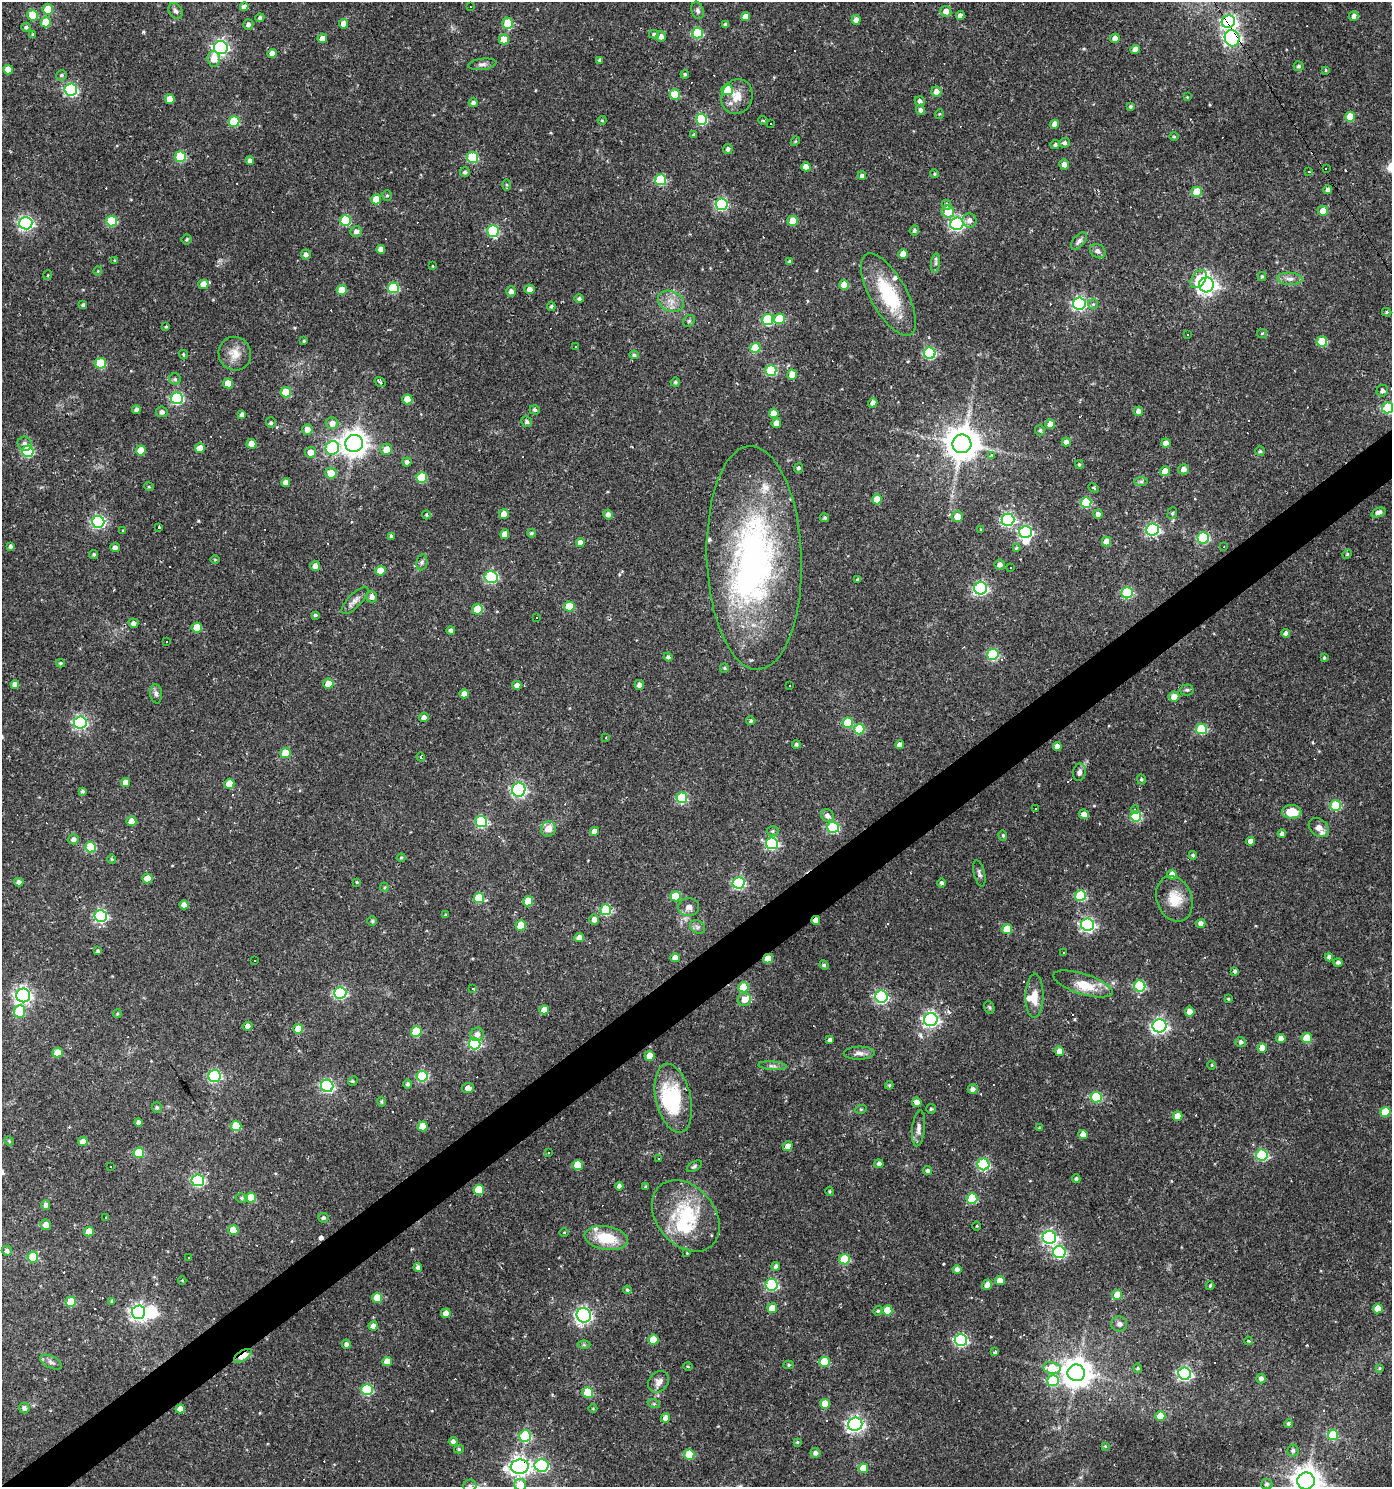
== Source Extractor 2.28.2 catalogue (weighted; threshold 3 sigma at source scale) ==
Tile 7 of 4 x 4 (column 3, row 2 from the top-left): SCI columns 2902-4291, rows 2970-4454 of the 5866 x 5938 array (HDU 1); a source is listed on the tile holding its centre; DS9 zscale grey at full resolution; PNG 1394 x 1489 px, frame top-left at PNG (2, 2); each listed source drawn as its Kron ellipse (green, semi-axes under 4 px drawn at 4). Shown black and unused: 3% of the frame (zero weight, under 2 of 3 exposures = <1% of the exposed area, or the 3 px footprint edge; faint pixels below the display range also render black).
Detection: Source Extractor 2.28.2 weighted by HDU 2 'WHT'; one run over the whole footprint, this tile lists its part. Background 0.0261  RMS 0.0044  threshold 0.0196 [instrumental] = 3 sigma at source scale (4.5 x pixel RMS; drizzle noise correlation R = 1.50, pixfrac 1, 0.0396/0.0396 arcsec/px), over >= 5 px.
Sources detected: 584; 4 inside a brighter object's white glare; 77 cosmic-ray / hot-pixel residue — neither listed nor drawn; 9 inside a brighter listed object's ellipse — not listed separately; the other 494 listed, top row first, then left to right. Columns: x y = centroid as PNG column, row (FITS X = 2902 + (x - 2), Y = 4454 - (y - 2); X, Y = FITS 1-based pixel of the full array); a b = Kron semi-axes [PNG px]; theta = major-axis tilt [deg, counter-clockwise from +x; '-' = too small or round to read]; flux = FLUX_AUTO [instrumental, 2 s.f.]
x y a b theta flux
244 7 4 4 - 2.1
470 7 3 2 - 0.28
48 9 5 5 - 8.5
698 10 9 6 -72 1.2
175 11 8 6 -57 1.6
946 11 5 5 - 2.8
33 15 5 5 - 16
960 16 4 4 - 2.3
1354 16 5 4 - 1.8
745 17 4 4 - 3.5
260 18 4 4 - 0.99
856 20 5 4 - 2.5
46 22 5 5 - 9.9
1228 22 7 6 - 85
508 23 6 5 - 14
344 24 5 4 - 4.6
248 25 5 5 - 1.6
725 25 4 3 - 1
26 27 5 4 - 0.89
697 33 5 5 - 26
33 34 4 4 - 0.61
654 34 5 4 - 0.81
661 37 5 5 - 2.2
322 38 5 4 - 3.6
1115 38 5 4 - 2.5
1232 38 8 7 - 120
504 39 5 5 - 8.1
221 48 7 6 - 120
1135 49 5 4 - 2.8
272 53 4 4 - 3
214 59 7 6 - 5
600 60 4 3 - 0.95
482 64 14 5 7 1.6
1299 66 5 5 - 0.82
8 70 5 5 - 5.5
1326 70 3 3 - 0.48
685 74 4 4 - 0.74
62 75 5 5 - 0.81
71 90 6 6 - 67
727 90 6 5 - 12
936 92 5 5 - 2.7
675 94 5 5 - 16
737 97 18 15 70 6.1
1187 97 3 3 - 0.3
170 99 5 5 - 5.5
920 101 5 5 - 1.6
473 103 5 4 - 1.3
1130 107 3 3 - 0.66
920 110 5 4 - 1.3
939 114 5 3 - 0.35
1350 117 5 5 - 12
702 119 5 5 - 34
602 120 4 4 - 0.38
763 120 5 3 - 0.48
234 121 5 5 - 21
771 124 3 2 - 0.32
1055 124 4 4 - 3
694 135 3 3 - 0.72
1174 137 5 3 - 0.45
795 141 5 4 - 0.45
1064 143 5 5 - 1.2
1055 145 4 4 - 0.9
728 149 5 4 - 1.2
180 157 5 5 - 26
473 157 5 5 - 30
250 161 4 4 - 1.5
1064 164 5 5 - 2
806 167 4 4 - 4
1326 168 2 2 - 0.39
1309 171 3 3 - 0.77
465 172 5 4 - 0.9
934 174 4 4 - 0.6
862 176 4 4 - 1.4
660 180 5 5 - 30
506 185 5 4 - 0.52
1328 190 4 4 - 1.7
1197 192 5 5 - 15
387 196 5 4 - 0.57
376 199 5 5 - 8.1
721 204 6 6 - 54
946 205 5 4 - 1.8
1323 211 5 5 - 4.8
948 212 6 6 - 8.4
969 220 7 7 - 2.5
112 221 5 5 - 23
345 221 5 5 - 25
793 221 5 5 - 6.1
26 223 6 6 - 91
957 224 6 6 - 91
914 230 5 4 - 0.94
493 231 6 5 - 41
356 232 6 5 - 1.6
186 239 5 5 - 0.68
1079 241 10 5 48 1.5
381 249 4 4 - 2.7
1098 251 8 6 -34 1.6
903 254 5 4 - 3.9
306 255 5 5 - 1.4
114 261 3 2 - 0.54
790 262 4 3 - 1.3
936 263 10 4 84 1.1
432 266 4 2 - 0.3
98 271 4 4 - 0.41
48 275 5 3 - 0.38
1262 277 4 4 - 0.6
1198 279 10 6 53 5.8
1290 279 12 6 -3 2.3
203 284 5 5 - 5.3
844 285 5 5 - 7.4
1206 285 7 7 - 180
393 288 5 5 - 28
529 289 5 5 - 2.5
342 290 5 5 - 8.1
511 291 5 5 - 1.9
888 294 46 18 -61 28
579 299 5 4 - 0.99
671 301 13 10 -23 4.3
1079 304 6 6 - 79
1093 304 5 5 - 0.82
83 305 4 4 - 0.78
551 306 4 4 - 0.7
1387 312 5 4 - 0.57
779 319 5 5 - 17
767 320 5 5 - 30
689 321 6 5 - 0.74
166 327 4 3 - 0.41
1262 333 5 4 - 0.51
1188 334 3 3 - 1.3
304 341 4 3 - 0.48
1322 341 5 5 - 15
575 347 3 2 - 0.32
755 348 5 5 - 15
930 353 6 5 - 45
235 354 17 16 - 5.7
183 355 5 3 - 0.49
634 355 4 4 - 0.8
101 363 5 5 - 24
771 370 5 5 - 27
792 375 5 5 - 5.1
175 379 6 5 - 0.79
380 382 6 3 -35 0.98
675 382 4 4 - 0.7
228 383 5 4 - 6.9
1382 391 6 5 - 1.7
286 392 5 5 - 14
177 398 6 6 - 54
407 399 5 5 - 8
873 403 5 4 - 1.9
1388 408 5 5 - 32
136 410 4 4 - 1.1
535 410 5 4 - 0.92
1139 411 4 4 - 2
162 412 6 5 - 1.5
774 413 5 4 - 6.3
242 415 4 4 - 1.7
527 422 5 5 - 1.1
271 423 5 5 - 0.8
332 423 6 6 - 3
776 423 5 4 - 2.7
1050 424 5 5 - 4.4
307 429 5 5 - 3.4
1040 430 5 5 - 0.84
1066 442 4 4 - 2.1
354 443 9 8 - 440
1166 443 4 4 - 3.2
25 444 7 7 - 1.8
251 444 5 5 - 5
962 444 9 9 - 940
200 448 5 4 - 6.1
332 448 7 6 - 50
386 449 6 5 - 4.4
28 451 6 5 - 36
141 451 5 5 - 8.8
1260 451 5 5 - 0.73
311 452 5 5 - 4.1
991 455 4 3 - 1.1
407 462 4 4 - 1.5
1079 465 4 3 - 0.59
798 468 5 4 - 1
1183 469 5 5 - 2.1
1165 471 5 5 - 5.6
331 473 5 5 - 6.1
422 478 5 5 - 20
1141 481 7 4 0 0.85
286 483 4 4 - 2.7
149 487 5 3 - 0.43
1094 488 5 3 - 0.58
877 499 5 5 - 9
1086 502 5 5 - 27
1378 512 7 4 21 2.1
1172 513 6 4 68 0.75
504 514 5 4 - 3.4
608 514 5 4 - 1.9
1098 514 4 4 - 1.8
426 515 4 3 - 0.57
957 516 5 5 - 5.4
825 518 4 4 - 0.68
1008 520 6 6 - 73
98 522 6 6 - 65
159 527 4 3 - 0.46
981 530 3 3 - 0.38
1152 530 6 6 - 73
123 531 4 2 - 0.29
1026 532 6 6 - 64
531 533 4 3 - 0.61
505 534 5 4 - 3.6
391 536 4 3 - 0.81
1203 538 6 5 - 39
1106 541 5 4 - 3.9
580 543 4 4 - 2.6
10 546 4 4 - 0.96
115 547 5 4 - 1.4
1224 547 3 2 - 0.46
1016 548 4 4 - 0.54
94 554 4 4 - 0.7
1347 554 5 4 - 0.57
754 558 112 47 -88 150
215 559 5 3 - 0.39
422 562 8 5 80 1
1000 565 5 5 - 1.9
315 566 5 5 - 2.6
1011 568 2 2 - 0.35
381 571 5 5 - 7.7
491 577 6 6 - 49
858 580 4 3 - 0.91
981 588 6 6 - 82
1127 593 5 5 - 35
372 597 5 5 - 2.2
355 600 18 6 45 2.4
569 606 5 5 - 11
477 609 5 5 - 10
315 615 4 3 - 0.71
536 618 3 3 - 0.92
133 623 5 4 - 1.9
197 628 5 5 - 9.4
451 630 4 4 - 1.4
1286 633 4 4 - 1.8
166 641 3 2 - 0.44
993 654 5 5 - 39
668 657 4 4 - 1.2
1324 658 3 3 - 0.57
60 663 4 3 - 0.59
724 668 5 4 - 0.49
328 684 5 5 - 6.2
15 685 5 4 - 2.3
517 685 4 4 - 2.5
639 685 5 4 - 2.4
790 686 3 3 - 0.68
1187 690 7 5 2 0.9
156 694 9 6 -82 1.4
464 694 5 4 - 3.8
1174 697 5 5 - 3.7
424 717 5 5 - 1.9
751 721 4 4 - 0.73
80 722 6 6 - 76
848 723 5 5 - 15
859 729 5 5 - 18
1201 729 5 5 - 26
606 738 3 3 - 0.5
796 744 4 4 - 0.81
900 745 4 4 - 2.6
1057 747 4 4 - 2.7
285 753 5 5 - 9.8
421 757 4 3 - 0.55
1079 772 9 6 81 1.5
1141 779 5 4 - 0.65
126 783 4 4 - 3.8
229 784 5 5 - 9.1
519 790 7 6 - 89
82 791 3 3 - 0.83
682 798 5 5 - 30
1336 806 5 5 - 22
1036 809 3 3 - 6.4
1135 809 4 3 - 0.87
1292 812 9 7 -3 8.4
1084 814 5 4 - 2.4
827 816 7 6 - 2.1
1136 816 5 5 - 24
131 821 5 5 - 4.8
481 822 6 5 - 39
833 827 6 5 - 35
1319 828 11 8 -40 3.7
548 829 8 7 - 5.1
594 831 4 4 - 3
772 831 6 5 - 0.71
1282 834 4 4 - 1.4
1003 835 5 4 - 0.62
73 839 5 5 - 1.7
1250 841 4 4 - 2.5
772 843 6 6 - 53
91 847 5 5 - 23
1193 855 4 4 - 0.85
401 858 4 4 - 0.46
112 859 4 4 - 0.49
979 873 13 5 -76 1.4
1172 875 5 5 - 5.3
147 878 5 5 - 6.7
19 882 4 4 - 1.7
357 882 3 3 - 0.39
739 883 6 6 - 49
942 883 4 4 - 0.92
384 887 4 4 - 0.49
676 896 5 5 - 17
1080 896 5 5 - 26
479 898 5 5 - 20
1174 899 23 17 -70 8.9
528 901 5 5 - 10
184 905 4 4 - 2.5
689 907 10 9 - 2.4
606 910 5 5 - 33
445 915 4 4 - 0.5
101 916 6 6 - 66
594 920 5 4 - 2.4
816 920 4 3 - 2.6
372 921 5 5 - 0.58
1201 923 5 4 - 1.9
521 925 5 5 - 9.4
1087 925 6 6 - 82
698 927 8 6 -34 1.3
1007 929 5 5 - 11
579 938 5 4 - 3.8
98 951 3 3 - 0.81
1064 952 3 2 - 0.48
1329 957 4 4 - 1.2
675 958 4 4 - 3.7
768 959 5 4 - 6.8
255 960 3 2 - 0.37
1338 962 4 4 - 1.2
824 965 5 4 - 0.68
1235 971 4 4 - 0.96
1083 984 31 10 -18 8.5
1140 986 5 5 - 33
743 987 5 5 - 14
473 989 3 3 - 3.7
340 993 6 6 - 55
23 995 7 7 - 130
1034 996 22 9 89 5.5
881 997 6 6 - 67
744 999 7 6 - 4.3
1228 999 4 3 - 0.46
989 1007 7 5 -72 0.73
544 1010 5 4 - 4.3
20 1011 6 5 - 20
1190 1012 5 5 - 4.3
117 1014 4 3 - 0.45
931 1020 7 6 - 120
248 1026 5 4 - 2.1
1159 1026 7 6 - 120
298 1029 5 5 - 6.2
416 1031 5 5 - 18
477 1034 7 6 - 2.5
1281 1038 4 4 - 2.4
1307 1038 5 5 - 13
830 1040 4 3 - 1.2
1241 1042 5 5 - 1.1
475 1044 6 6 - 43
1262 1048 5 4 - 6.6
1059 1051 5 4 - 3.4
58 1052 5 5 - 6.3
859 1053 15 6 2 2.2
650 1056 5 5 - 6.4
1212 1065 4 3 - 0.36
772 1066 14 4 -4 1.5
214 1076 6 6 - 60
422 1076 5 5 - 28
353 1081 5 4 - 0.56
408 1084 4 4 - 0.98
889 1085 4 4 - 0.55
327 1086 6 6 - 63
468 1088 6 5 - 2.4
973 1089 5 4 - 1.8
1096 1097 5 5 - 22
673 1098 35 17 -77 29
381 1102 5 4 - 0.61
917 1102 5 4 - 3.3
157 1107 5 5 - 0.75
861 1109 6 3 18 0.42
931 1109 5 5 - 0.71
1385 1112 5 5 - 15
1178 1116 5 5 - 5.5
138 1123 4 4 - 1.6
236 1126 5 5 - 17
423 1126 5 5 - 7.7
919 1128 18 6 84 2.4
1039 1128 4 4 - 0.38
1083 1134 4 4 - 3.4
9 1141 4 4 - 0.47
83 1142 5 4 - 4.2
788 1146 5 4 - 3.3
548 1152 3 3 - 0.52
139 1153 5 5 - 17
1262 1155 6 5 - 36
658 1158 3 3 - 0.45
879 1164 4 4 - 1.6
983 1164 6 6 - 45
577 1165 5 5 - 11
694 1166 8 4 32 0.81
110 1167 3 2 - 0.66
927 1171 4 4 - 1
1076 1179 4 3 - 0.73
198 1180 6 6 - 56
619 1186 4 4 - 1.6
645 1187 3 3 - 0.5
479 1190 5 5 - 16
830 1191 5 4 - 0.52
251 1197 5 5 - 13
242 1198 6 4 -15 0.76
972 1199 5 5 - 22
46 1205 4 4 - 1.7
686 1216 40 29 -50 29
106 1218 3 3 - 1
323 1218 5 4 - 1.1
46 1225 5 5 - 3.2
977 1226 4 3 - 0.33
233 1230 5 5 - 8.9
89 1231 5 5 - 6.2
564 1232 5 3 - 0.39
1049 1237 7 6 - 90
606 1238 22 11 -9 14
7 1251 5 5 - 1.5
1059 1252 6 6 - 48
687 1253 3 3 - 0.31
33 1257 5 5 - 17
188 1258 3 2 - 0.33
844 1259 5 5 - 18
776 1266 4 4 - 1.2
418 1267 4 4 - 1.3
957 1269 4 4 - 1.7
182 1280 4 3 - 0.36
1000 1280 5 4 - 5.5
772 1285 6 6 - 53
987 1285 5 4 - 2.6
1210 1286 4 3 - 0.59
627 1290 4 4 - 0.64
1117 1295 5 5 - 8.7
377 1298 5 5 - 9.7
112 1301 3 3 - 0.56
71 1302 5 5 - 13
772 1308 5 5 - 6.2
1378 1309 5 5 - 8.4
887 1310 5 5 - 10
878 1311 5 4 - 0.65
138 1312 7 7 - 150
446 1313 5 4 - 3
584 1315 7 7 - 130
1119 1324 8 7 - 1.7
373 1326 4 4 - 2.5
653 1340 5 5 - 10
961 1340 6 6 - 62
1249 1341 4 3 - 0.54
346 1344 4 4 - 1.6
584 1345 6 4 0 0.68
995 1352 3 3 - 2.8
243 1356 10 5 31 12
387 1361 5 4 - 4.9
51 1362 12 6 -27 1.7
824 1362 5 5 - 16
789 1365 5 4 - 0.58
688 1366 5 3 - 0.4
1052 1368 8 6 -10 12
1138 1368 5 4 - 0.6
1380 1368 4 3 - 0.44
1076 1373 8 8 - 640
1185 1374 6 6 - 84
1261 1379 5 4 - 1.6
1053 1381 6 5 - 26
658 1382 12 9 50 2.5
367 1389 6 5 - 34
588 1392 5 5 - 19
654 1404 6 4 -18 0.64
825 1404 5 5 - 7.3
24 1408 5 5 - 1.4
593 1408 4 3 - 0.34
180 1409 4 4 - 4.2
1160 1416 5 5 - 7.2
665 1418 5 4 - 2.6
855 1424 7 6 - 130
1288 1424 4 4 - 0.79
1333 1435 5 5 - 18
525 1436 6 5 - 38
453 1442 4 4 - 1.6
797 1442 4 3 - 0.47
1105 1446 4 3 - 0.39
459 1449 5 4 - 0.66
1293 1450 6 5 - 1.2
815 1453 5 5 - 1.6
689 1455 5 5 - 14
541 1465 7 6 - 62
520 1467 9 7 7 200
863 1468 5 5 - 8
1306 1481 9 8 - 620
1267 1484 6 5 - 0.74
520 1485 6 6 - 9.4
470 1486 6 6 - 1
Overlapping masked pixels (flux is a lower limit): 6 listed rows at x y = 1228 22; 1232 38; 816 920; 768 959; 243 1356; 520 1467
Isophote crosses this tile's border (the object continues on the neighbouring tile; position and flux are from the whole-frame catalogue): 4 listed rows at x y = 1388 408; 1306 1481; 520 1485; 470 1486